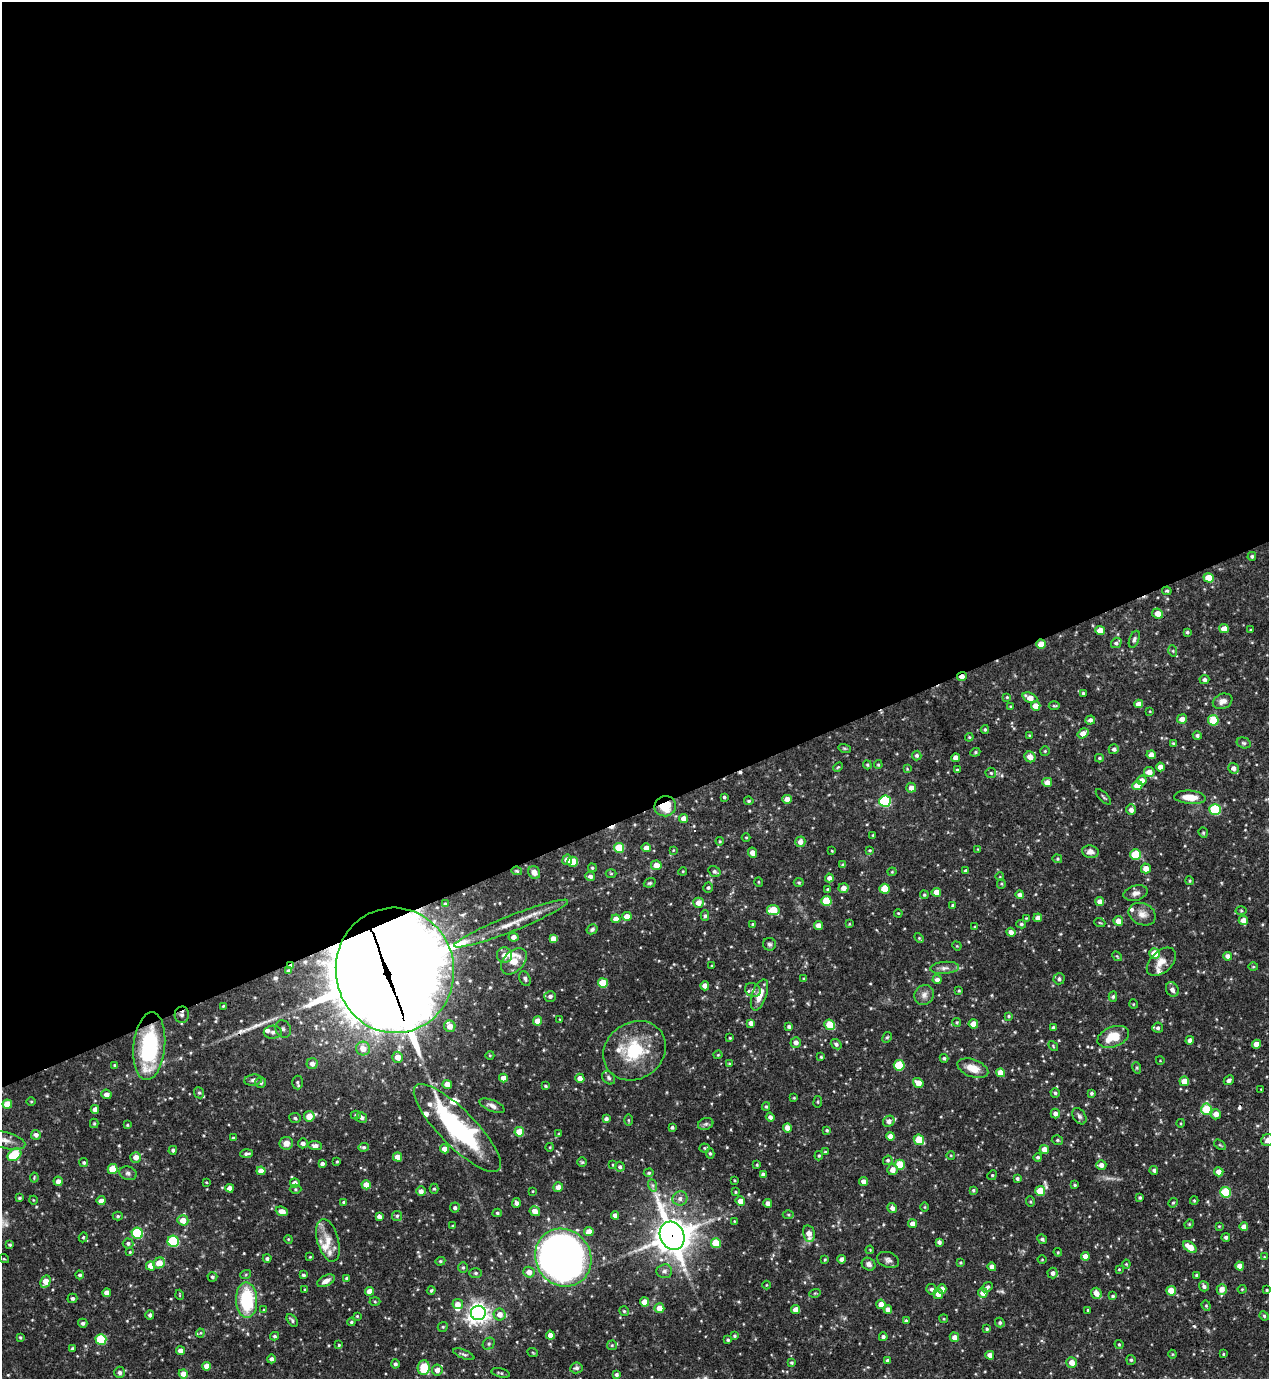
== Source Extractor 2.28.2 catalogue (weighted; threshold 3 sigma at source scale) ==
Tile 2 of 4 x 4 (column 2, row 1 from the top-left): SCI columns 1418-2684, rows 4133-5509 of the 5497 x 5509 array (HDU 1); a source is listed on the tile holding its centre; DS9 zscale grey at full resolution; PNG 1271 x 1381 px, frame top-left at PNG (2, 2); each listed source drawn as its Kron ellipse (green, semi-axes under 4 px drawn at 4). Shown black and unused: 59% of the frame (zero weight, under 3 of 4 exposures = <1% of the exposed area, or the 3 px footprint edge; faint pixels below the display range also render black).
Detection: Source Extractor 2.28.2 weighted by HDU 2 'WHT'; one run over the whole footprint, this tile lists its part. Background 0.0694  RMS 0.0035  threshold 0.0159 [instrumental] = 3 sigma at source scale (4.5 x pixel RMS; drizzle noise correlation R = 1.50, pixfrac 1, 0.05/0.05 arcsec/px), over >= 5 px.
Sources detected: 500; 2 too faint to see at this stretch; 5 inside a brighter object's white glare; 4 cosmic-ray / hot-pixel residue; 1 long thin detection or spike segment (spike, bleed or trail) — neither listed nor drawn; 15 inside a brighter listed object's ellipse — not listed separately; the other 473 listed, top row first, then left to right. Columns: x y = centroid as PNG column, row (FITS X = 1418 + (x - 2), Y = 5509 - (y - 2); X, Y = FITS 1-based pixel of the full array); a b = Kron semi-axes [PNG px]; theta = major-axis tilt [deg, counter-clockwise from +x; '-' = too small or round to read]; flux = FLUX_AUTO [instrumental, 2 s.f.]
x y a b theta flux
1252 556 4 4 - 0.62
1209 578 5 4 - 6.2
1167 591 4 3 - 0.45
1157 614 5 5 - 3.5
1224 629 5 4 - 2.9
1100 630 5 4 - 4
1251 630 3 3 - 0.3
1187 632 4 4 - 0.59
1134 639 9 5 68 0.85
1116 643 5 5 - 0.83
1041 644 5 4 - 5.2
1173 651 6 3 -72 0.37
962 677 5 4 - 2.2
1204 680 5 4 - 1.1
1083 693 3 3 - 0.46
1007 697 4 4 - 0.41
1030 698 8 5 -23 2.9
1223 701 10 7 23 2.2
1139 704 4 4 - 2.4
1011 706 4 3 - 0.37
1036 706 5 4 - 3.5
1054 706 5 3 - 0.46
1150 711 4 2 - 0.24
1182 719 5 4 - 2.3
1090 720 5 4 - 1.1
1213 720 5 5 - 11
985 729 4 3 - 0.46
1083 733 6 4 35 3
1029 735 4 3 - 0.32
1197 735 4 4 - 0.72
969 737 4 4 - 0.38
1173 743 4 3 - 0.39
1244 743 7 5 -15 0.76
845 748 6 4 -18 0.47
1114 749 5 5 - 1
1045 751 5 4 - 0.45
975 752 5 4 - 0.5
917 755 5 4 - 0.76
1151 755 4 4 - 2.5
1030 757 6 5 - 3.3
956 758 4 4 - 2.5
1099 758 4 4 - 0.46
867 765 4 3 - 0.44
878 765 4 3 - 0.41
838 767 5 3 - 0.39
1160 767 4 4 - 2.4
1233 768 5 5 - 1.5
907 769 4 4 - 0.3
957 770 4 3 - 0.55
1149 772 5 5 - 3.3
991 773 5 5 - 0.54
1142 780 5 4 - 2.2
1047 782 5 4 - 2.4
1137 785 5 4 - 4.3
911 788 5 5 - 2.1
724 797 3 3 - 0.58
1103 797 10 2 -45 0.45
1190 797 16 6 -4 4.8
787 799 4 4 - 2.7
749 801 5 3 - 0.5
885 801 6 5 - 33
665 806 11 10 - 9.4
1131 810 5 5 - 1.8
1215 810 5 5 - 25
684 818 4 4 - 2.6
1203 833 5 4 - 0.53
873 835 3 2 - 0.34
746 837 4 3 - 0.31
720 841 4 4 - 0.37
800 842 5 5 - 1.9
619 848 5 5 - 11
646 848 4 4 - 2.6
978 849 4 4 - 0.3
673 850 4 3 - 0.28
870 850 4 3 - 0.43
832 851 3 3 - 0.26
1090 852 8 6 -9 1.6
752 853 5 4 - 2.5
1136 854 5 5 - 14
1057 859 5 4 - 0.45
567 860 5 5 - 2.9
573 862 5 5 - 7.8
656 865 5 5 - 3.1
843 865 4 3 - 0.59
592 868 4 4 - 0.46
1146 868 5 5 - 2.9
517 871 5 3 - 0.39
683 871 4 3 - 0.34
966 871 4 4 - 0.67
534 872 6 5 - 1.8
714 872 7 5 -29 0.86
892 872 4 4 - 0.37
611 874 5 3 - 0.35
590 876 5 4 - 1.5
1000 877 4 3 - 0.26
829 878 4 4 - 1.7
1190 881 4 3 - 0.35
759 882 5 3 - 0.29
799 882 5 4 - 0.53
650 883 6 4 19 0.55
1001 884 5 4 - 0.43
708 887 5 5 - 0.66
843 888 5 5 - 2.2
828 889 4 3 - 0.41
885 889 5 5 - 8.2
936 892 4 4 - 3.2
1136 893 12 7 15 1.9
924 895 4 4 - 0.51
1020 895 4 4 - 1.4
826 901 5 5 - 10
1100 901 4 4 - 2.2
698 903 5 5 - 2.8
445 904 3 3 - 0.47
953 905 4 4 - 0.6
773 910 6 5 - 8.4
1241 910 5 3 - 0.4
898 913 4 3 - 0.34
1142 914 14 10 -24 3
627 916 5 4 - 3.3
705 916 5 4 - 0.66
1026 918 4 4 - 0.31
1038 918 4 4 - 1.9
616 919 4 4 - 3.1
1243 920 5 4 - 2.5
1118 921 5 4 - 2.8
1100 923 5 3 - 0.35
511 924 61 8 22 7.7
753 924 4 4 - 0.51
849 924 4 3 - 0.29
1021 924 5 4 - 0.64
818 925 4 4 - 2.6
975 927 4 3 - 0.33
592 929 6 4 31 0.75
1011 932 5 4 - 1.8
513 937 5 4 - 1.8
919 938 6 3 -46 0.43
553 939 4 4 - 3
769 944 6 6 - 0.85
957 946 5 4 - 0.3
1155 953 5 5 - 5.6
504 955 8 7 - 2.3
1117 956 5 4 - 0.41
1228 956 4 4 - 1.9
514 961 15 10 46 5.4
1161 962 17 10 43 3.5
291 966 4 3 - 1.2
712 966 4 3 - 0.27
1253 967 5 3 - 0.35
944 968 14 6 5 1.7
395 970 63 59 -83 7500
288 971 3 2 - 0.38
525 979 8 5 -67 0.9
804 979 4 3 - 0.39
1059 979 5 5 - 1
937 980 4 4 - 1.5
603 983 5 5 - 9.9
705 986 4 4 - 2.8
1172 989 7 6 - 1.8
753 990 8 6 -26 1.5
959 991 4 3 - 0.38
759 995 16 7 71 4.2
924 995 10 9 - 2
550 996 6 5 - 0.99
1113 996 5 4 - 0.62
1133 1004 5 3 - 0.28
223 1006 3 2 - 0.37
182 1015 8 7 - 1.4
1009 1016 4 3 - 0.44
560 1019 3 2 - 0.27
538 1021 4 4 - 3.6
957 1022 4 4 - 0.43
751 1023 4 4 - 1.8
973 1024 4 4 - 3.6
830 1025 5 5 - 10
450 1026 5 5 - 2.9
789 1026 4 4 - 0.81
1053 1028 3 3 - 0.69
1158 1028 5 5 - 0.81
283 1029 9 7 -64 1.4
273 1032 9 6 3 1.5
887 1037 6 4 64 0.55
1113 1037 16 10 20 7.5
730 1038 4 3 - 0.4
1190 1040 4 4 - 1.6
796 1042 5 5 - 1.9
836 1044 6 4 -41 0.9
1256 1044 4 4 - 3.1
149 1046 34 16 84 35
1053 1046 5 3 - 0.39
363 1049 7 7 - 3.7
635 1051 33 28 36 20
490 1055 4 3 - 0.29
718 1055 4 4 - 0.35
398 1057 5 5 - 3.5
821 1057 3 3 - 0.39
944 1058 4 4 - 0.58
1160 1060 4 3 - 0.24
312 1064 5 5 - 1.8
729 1064 4 3 - 0.4
114 1065 3 3 - 0.35
899 1065 5 5 - 15
973 1068 16 8 -20 4.6
1137 1068 6 3 -72 0.47
1001 1073 4 4 - 3.9
503 1078 4 4 - 2.5
580 1078 4 4 - 2.5
609 1078 7 6 - 0.86
253 1080 9 5 8 1.1
1229 1080 5 4 - 1.1
1184 1081 5 4 - 3.9
261 1082 5 5 - 0.97
297 1082 7 5 -87 0.73
918 1083 5 4 - 3.7
447 1084 4 4 - 3.3
545 1086 4 3 - 0.46
1261 1089 3 2 - 0.21
199 1093 6 5 - 0.63
1055 1093 4 4 - 0.7
1091 1093 3 3 - 0.58
106 1094 5 4 - 1.7
794 1098 4 3 - 0.32
31 1101 5 3 - 0.34
818 1102 6 3 83 0.4
7 1104 5 4 - 5
492 1106 13 5 -23 1.6
766 1106 4 4 - 0.45
95 1109 4 4 - 1.7
1206 1109 6 5 - 14
1055 1113 5 4 - 1.7
1216 1114 5 5 - 2.7
356 1115 5 4 - 0.58
309 1116 5 5 - 4.2
1079 1116 9 6 -56 1
362 1117 5 5 - 1.3
770 1117 4 4 - 1.2
295 1118 6 5 - 0.58
606 1119 4 4 - 1
628 1120 6 4 -90 0.42
889 1121 6 5 - 1.5
94 1123 4 4 - 0.41
1181 1123 4 3 - 0.31
706 1124 8 5 20 0.81
127 1125 4 3 - 0.39
672 1127 3 3 - 0.66
457 1128 59 18 -45 50
787 1128 4 4 - 2.5
827 1130 4 4 - 0.52
519 1132 5 4 - 6.2
559 1134 4 3 - 0.36
36 1135 5 4 - 1.3
891 1136 4 4 - 3
233 1138 4 3 - 0.36
5 1140 20 8 -14 3.2
919 1140 5 5 - 9.4
1057 1140 5 4 - 0.55
1267 1140 6 5 - 1.6
286 1143 7 6 - 2.5
303 1143 5 5 - 1.3
315 1145 7 4 -2 1.3
1220 1145 6 3 -36 0.41
364 1147 5 4 - 0.66
550 1147 4 3 - 0.25
704 1148 5 4 - 0.45
445 1149 4 4 - 3
1044 1149 5 4 - 3.1
173 1150 4 4 - 0.71
825 1152 4 3 - 0.39
710 1153 5 4 - 0.55
246 1154 6 4 4 0.87
14 1155 8 5 39 18
951 1155 4 3 - 0.3
819 1156 5 4 - 0.43
136 1157 5 5 - 2.6
398 1157 5 4 - 3.1
1038 1157 4 4 - 0.6
888 1160 5 4 - 0.61
337 1161 3 3 - 0.37
582 1162 5 5 - 0.44
84 1163 4 4 - 0.56
322 1164 4 4 - 1.1
613 1165 4 3 - 0.38
757 1165 3 3 - 0.39
900 1165 5 5 - 10
1101 1165 5 5 - 1.9
620 1167 5 5 - 0.75
113 1169 5 5 - 7.3
892 1170 5 5 - 2.6
1154 1170 4 4 - 0.81
261 1171 4 4 - 2.6
1219 1172 5 4 - 2.8
128 1173 9 6 -19 1.1
649 1173 5 4 - 0.53
763 1174 4 4 - 1.1
992 1175 5 4 - 0.47
34 1178 5 3 - 0.34
1017 1178 4 3 - 0.78
734 1180 3 3 - 0.34
58 1181 4 4 - 1.7
863 1181 4 4 - 2
206 1182 3 2 - 0.29
295 1183 5 4 - 1.9
366 1185 5 4 - 3.6
652 1185 6 4 -71 0.68
1075 1185 4 3 - 0.55
558 1187 5 4 - 2.4
230 1188 4 4 - 2.3
295 1189 6 4 -1 0.53
434 1189 5 4 - 0.51
973 1190 4 3 - 0.54
421 1191 5 4 - 1.8
533 1191 4 2 - 0.24
1040 1191 5 5 - 7.2
735 1192 4 3 - 0.39
1226 1192 5 5 - 16
1140 1197 3 3 - 0.59
19 1198 4 3 - 0.5
680 1198 7 7 - 1.6
33 1200 4 3 - 0.27
1194 1200 4 4 - 0.37
101 1201 4 4 - 2.3
740 1201 5 4 - 2.8
344 1202 4 4 - 0.74
1030 1202 5 4 - 0.45
516 1203 5 4 - 1.1
768 1203 4 4 - 2.2
1173 1203 5 4 - 0.44
925 1207 5 3 - 0.32
455 1208 5 5 - 0.86
892 1208 5 4 - 1.6
282 1211 6 4 -22 2.6
535 1211 5 4 - 2.7
497 1213 4 4 - 0.58
788 1214 5 3 - 0.44
615 1215 4 4 - 2.1
118 1216 5 4 - 0.55
379 1216 4 4 - 1.3
397 1216 5 5 - 0.58
183 1220 5 5 - 4
734 1221 4 3 - 0.25
913 1224 4 4 - 2.6
1189 1224 5 4 - 0.39
453 1226 3 3 - 0.41
1219 1226 4 4 - 0.3
1244 1227 4 4 - 2.5
589 1232 5 4 - 3.2
137 1233 6 5 - 26
809 1234 8 6 -79 3.4
672 1236 14 12 -64 750
83 1237 5 4 - 0.45
1226 1237 4 4 - 0.92
288 1239 4 3 - 0.31
1042 1239 5 4 - 0.82
328 1240 22 10 -74 5
173 1241 6 5 - 27
939 1242 4 4 - 1
128 1243 5 5 - 0.91
716 1243 5 5 - 8
10 1245 4 4 - 0.54
1190 1247 7 4 -35 4.9
870 1250 4 3 - 0.3
130 1252 4 4 - 0.41
1058 1252 4 3 - 0.35
1085 1256 4 4 - 2.9
310 1257 3 3 - 0.3
1264 1257 3 3 - 0.25
267 1258 4 4 - 0.82
563 1258 30 27 -53 280
4 1259 5 3 - 0.32
825 1259 4 3 - 0.39
842 1259 4 4 - 1.7
1042 1259 4 3 - 0.29
888 1260 11 7 -19 1.4
440 1261 5 4 - 0.49
960 1262 4 4 - 0.39
159 1263 6 5 - 5.1
869 1264 7 6 - 1.2
1126 1264 4 4 - 0.37
151 1266 5 4 - 3.5
1240 1266 4 4 - 3
463 1267 5 4 - 0.54
992 1267 4 4 - 1.7
1119 1269 3 3 - 0.31
664 1271 8 7 - 1.3
529 1272 5 5 - 2.5
476 1273 6 5 - 0.7
1053 1273 5 5 - 1.4
246 1274 5 3 - 0.38
80 1275 4 4 - 0.75
303 1275 3 3 - 0.76
1197 1275 4 3 - 0.92
212 1277 5 4 - 0.68
347 1278 4 4 - 0.69
326 1281 9 5 26 2
46 1282 6 5 - 4.7
766 1285 4 3 - 0.28
1204 1286 5 5 - 1.1
987 1287 6 4 39 0.84
932 1289 5 5 - 1
942 1289 5 4 - 2.7
1222 1289 5 5 - 2.9
1242 1289 4 4 - 0.37
305 1290 4 3 - 0.39
431 1290 4 3 - 0.5
1267 1290 3 2 - 0.41
370 1291 4 4 - 2.8
1171 1291 5 4 - 5.7
107 1293 4 4 - 2.8
815 1293 6 3 18 0.38
983 1293 5 4 - 2.7
1096 1293 6 5 - 2.5
938 1294 5 5 - 2.7
180 1295 5 3 - 0.28
1113 1296 4 4 - 0.54
72 1298 5 4 - 0.8
247 1300 18 10 -88 22
375 1301 5 3 - 0.43
645 1302 4 4 - 4.2
458 1304 5 5 - 3
881 1304 4 4 - 2.5
1206 1306 5 4 - 0.43
659 1308 5 5 - 4.3
796 1309 4 4 - 3
888 1309 4 4 - 2.4
264 1310 4 3 - 0.39
1088 1310 3 3 - 0.36
624 1311 5 4 - 0.55
478 1313 7 7 - 230
500 1314 6 6 - 2.8
150 1315 4 4 - 0.94
357 1316 3 3 - 0.34
1264 1316 5 4 - 0.43
944 1319 4 3 - 0.34
292 1320 7 4 -53 0.7
906 1321 4 3 - 0.73
351 1322 4 4 - 0.47
83 1323 5 4 - 0.76
1000 1323 5 4 - 0.65
443 1327 5 4 - 0.51
987 1329 4 4 - 0.59
200 1333 4 4 - 0.36
550 1335 4 4 - 2.4
274 1336 4 3 - 0.59
734 1336 4 4 - 0.52
20 1337 4 3 - 0.44
883 1337 4 4 - 0.89
954 1337 5 4 - 2
101 1339 5 5 - 16
728 1340 3 3 - 0.53
489 1344 6 5 - 0.71
1119 1344 4 3 - 0.47
339 1345 4 4 - 0.44
612 1345 5 5 - 0.49
72 1349 3 3 - 0.52
180 1351 4 4 - 2.3
533 1353 5 3 - 0.29
464 1354 11 4 -22 0.83
1172 1354 4 4 - 0.33
1223 1354 3 3 - 0.32
990 1355 4 4 - 2.5
271 1359 4 4 - 1
887 1360 4 3 - 0.52
1131 1360 5 4 - 0.59
1072 1362 5 5 - 3.4
791 1363 4 4 - 0.55
395 1364 4 4 - 0.8
206 1366 4 4 - 2.7
424 1368 7 6 - 11
576 1368 6 5 - 1
437 1370 5 5 - 2
120 1372 5 5 - 1.3
500 1373 9 4 -13 0.62
183 1374 4 4 - 2.9
616 1374 4 4 - 0.77
Overlapping masked pixels (flux is a lower limit): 9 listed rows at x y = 1041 644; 962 677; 665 806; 291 966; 395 970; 182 1015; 149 1046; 672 1236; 247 1300
Isophote crosses this tile's border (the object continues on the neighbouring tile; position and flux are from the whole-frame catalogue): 3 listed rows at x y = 7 1104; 5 1140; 1267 1140